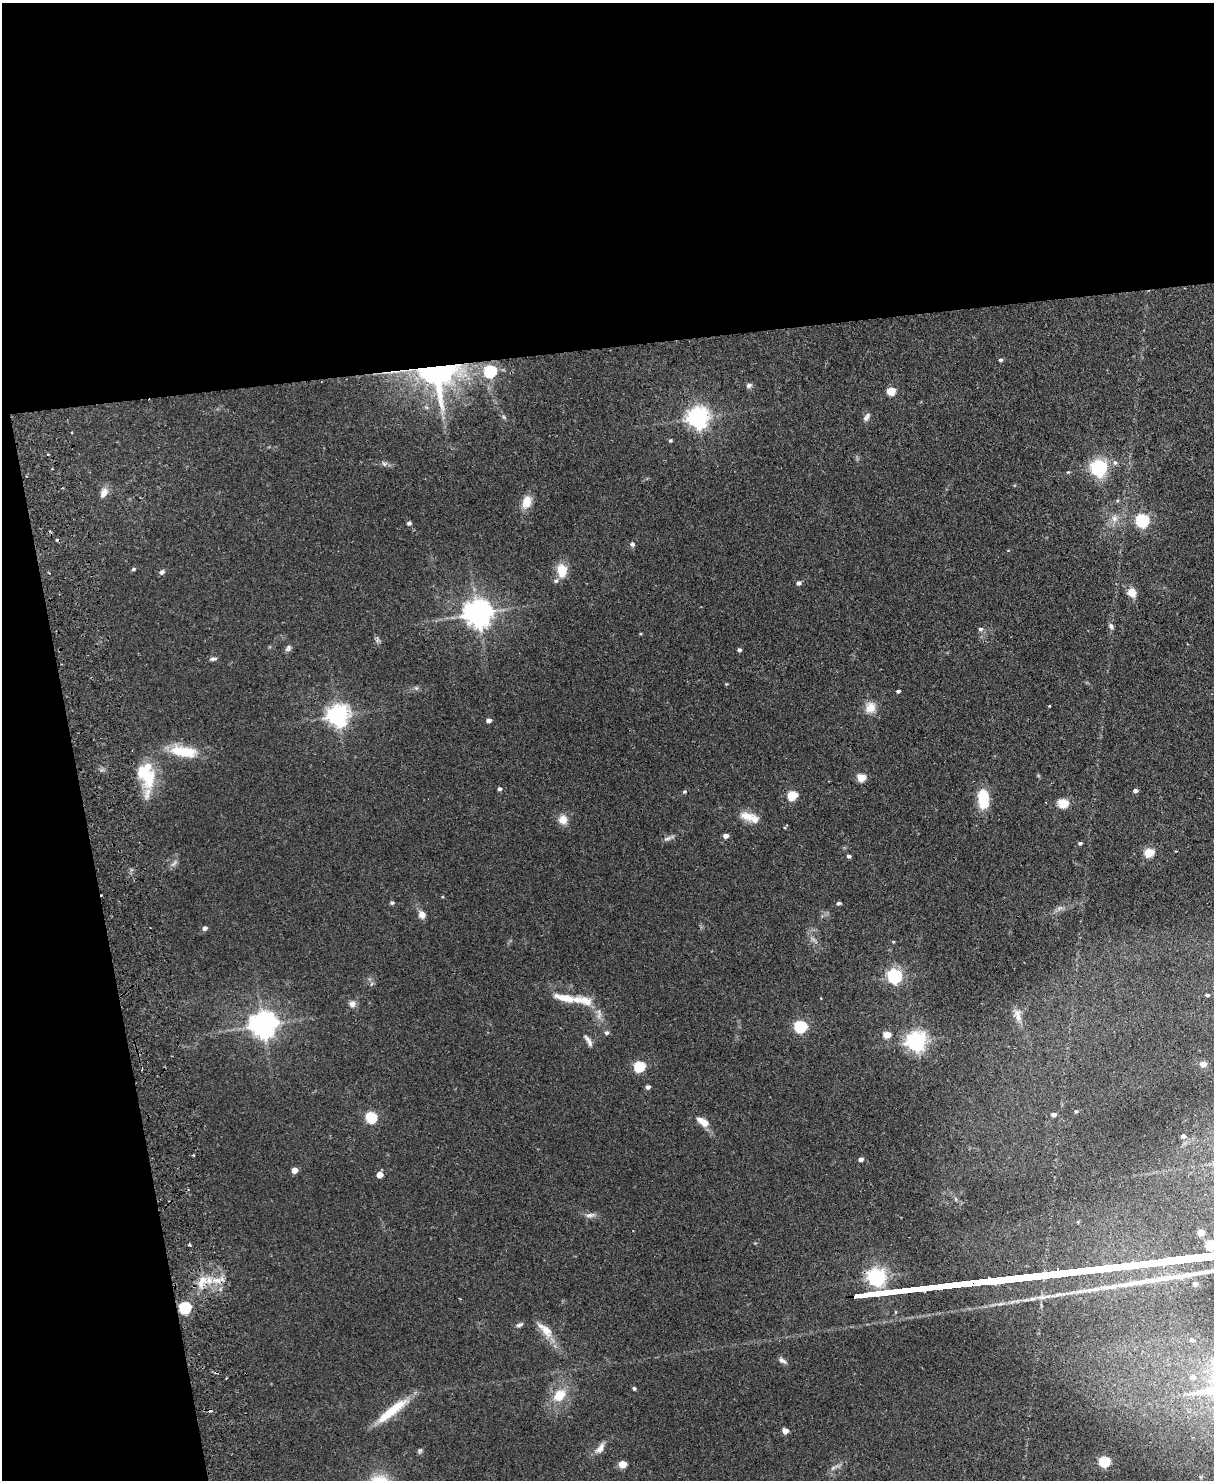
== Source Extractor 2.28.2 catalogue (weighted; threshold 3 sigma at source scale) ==
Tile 1 of 4 x 3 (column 1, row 1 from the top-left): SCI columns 58-1269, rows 3111-4588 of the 4965 x 4853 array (HDU 1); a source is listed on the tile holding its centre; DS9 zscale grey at full resolution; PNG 1216 x 1482 px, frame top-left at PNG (2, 3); no overlay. Shown black and unused: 30% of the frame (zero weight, under 2 of 3 exposures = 3% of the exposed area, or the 3 px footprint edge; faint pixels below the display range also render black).
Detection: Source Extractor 2.28.2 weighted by HDU 2 'WHT'; one run over the whole footprint, this tile lists its part. Background 0.14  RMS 0.0068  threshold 0.0305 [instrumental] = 3 sigma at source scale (4.5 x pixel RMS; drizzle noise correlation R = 1.50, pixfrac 1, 0.05/0.05 arcsec/px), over >= 5 px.
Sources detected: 118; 1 inside a brighter object's white glare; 4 cosmic-ray / hot-pixel residue — not listed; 5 inside a brighter listed object's ellipse — not listed separately; the other 108 listed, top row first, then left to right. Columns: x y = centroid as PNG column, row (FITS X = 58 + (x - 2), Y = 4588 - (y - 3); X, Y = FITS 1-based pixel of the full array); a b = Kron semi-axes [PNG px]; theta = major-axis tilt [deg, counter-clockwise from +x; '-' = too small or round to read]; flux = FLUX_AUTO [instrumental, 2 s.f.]
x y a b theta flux
1001 360 5 4 - 1.2
436 371 21 19 -55 220
490 371 6 6 - 76
749 385 7 6 - 1.9
891 391 9 8 - 7.1
504 417 7 5 -47 1.2
698 417 8 7 - 430
866 417 13 6 53 2.5
670 440 5 4 - 0.88
48 454 3 3 - 0.73
1115 463 7 6 - 1.7
384 464 6 5 - 1.4
1099 468 7 6 - 220
1068 472 6 3 43 0.72
104 493 12 8 61 5
527 502 16 11 68 7.7
1114 518 9 9 - 4
1142 520 6 6 - 110
409 523 4 4 - 1.7
632 544 5 5 - 2.2
1008 551 4 3 - 0.51
133 569 6 4 28 0.96
562 570 15 10 -86 12
162 572 7 6 - 1.7
798 583 6 5 - 1.8
1132 593 12 10 -54 5.8
478 613 9 8 - 860
1111 626 8 5 -63 1.8
980 629 7 5 0 1.4
377 640 8 4 90 1.4
288 648 9 6 52 2
739 650 5 4 - 1.3
213 659 10 5 8 1.6
726 684 4 3 - 0.59
416 688 5 5 - 1.2
898 691 4 3 - 1.2
1049 706 3 3 - 0.79
870 707 14 13 - 7.3
338 715 8 7 - 460
489 720 5 4 - 2.5
184 751 38 14 -8 20
148 777 18 16 9 16
861 777 6 5 - 17
499 789 5 4 - 1.4
684 791 5 5 - 0.99
1135 791 5 4 - 2.2
147 794 62 14 80 16
792 795 6 5 - 32
983 798 20 11 -85 20
1063 803 6 5 - 34
747 816 20 11 -18 8.2
563 820 11 10 - 6.3
785 828 4 3 - 0.73
726 836 5 4 - 3
668 838 12 5 14 2.2
1080 843 5 4 - 1.1
1149 852 6 5 - 31
849 856 5 4 - 1.3
174 863 13 5 44 2.1
392 903 6 4 20 0.96
838 903 5 4 - 1.4
422 915 9 8 - 3.7
204 928 6 5 - 1.9
894 976 6 6 - 140
1207 995 5 4 - 1.1
565 998 27 9 -13 11
821 998 2 2 - 0.49
352 1004 9 9 - 3.1
1018 1015 19 10 -74 5.6
263 1024 8 8 - 760
800 1026 6 5 - 89
606 1032 5 5 - 1.6
887 1034 5 4 - 12
588 1041 18 5 -58 2.9
916 1041 7 7 - 360
1203 1064 6 5 - 5.9
639 1066 6 5 - 55
648 1087 5 4 - 2
1076 1111 5 4 - 0.8
1053 1114 5 4 - 3.3
371 1117 7 6 - 44
703 1122 16 8 -34 7.3
1183 1136 5 5 - 1.9
193 1155 2 2 - 0.65
861 1159 4 4 - 2.6
294 1170 5 5 - 5.4
379 1175 5 5 - 5.9
590 1215 14 5 11 2.6
1201 1232 5 4 - 11
189 1245 4 3 - 0.78
876 1277 7 6 - 300
217 1280 13 8 -13 6.9
202 1281 21 10 59 9.9
1195 1284 5 5 - 3
185 1308 6 6 - 69
519 1325 9 5 25 1.6
546 1330 21 11 -54 9.3
1192 1340 6 5 - 1.4
782 1361 12 5 -30 2.3
1193 1377 8 7 - 3.6
634 1388 4 4 - 1.1
559 1395 17 12 43 13
392 1411 47 9 38 20
785 1431 5 4 - 5.9
600 1448 16 8 56 4.5
420 1451 7 5 68 1.2
1104 1461 6 5 - 52
622 1464 5 5 - 12
Overlapping masked pixels (flux is a lower limit): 1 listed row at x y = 436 371